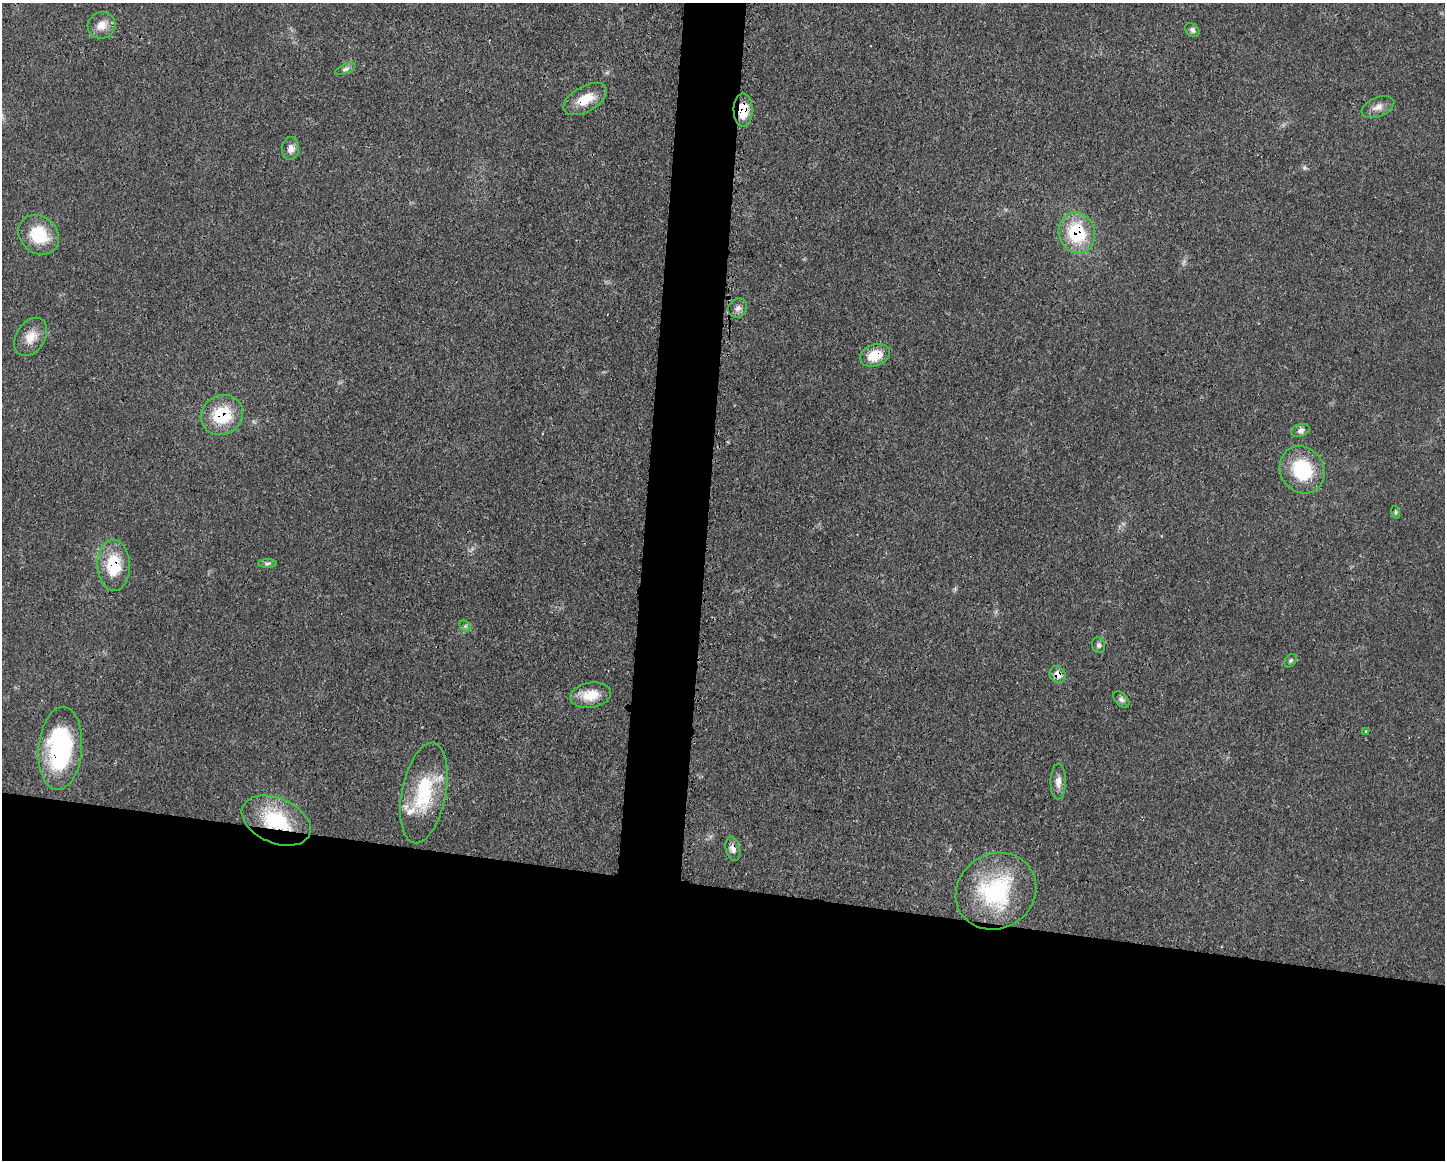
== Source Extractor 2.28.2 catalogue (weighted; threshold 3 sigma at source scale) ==
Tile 11 of 3 x 4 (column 2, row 4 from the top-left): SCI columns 1557-2999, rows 8-1165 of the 4674 x 4642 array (HDU 1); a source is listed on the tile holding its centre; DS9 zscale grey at full resolution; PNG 1447 x 1162 px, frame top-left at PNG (2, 3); each listed source drawn as its Kron ellipse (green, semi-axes under 4 px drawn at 4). Shown black and unused: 27% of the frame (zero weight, under 3 of 4 exposures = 1% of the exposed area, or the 3 px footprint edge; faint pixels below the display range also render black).
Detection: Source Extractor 2.28.2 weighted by HDU 2 'WHT'; one run over the whole footprint, this tile lists its part. Background 0.021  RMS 0.0023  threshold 0.0102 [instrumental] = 3 sigma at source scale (4.5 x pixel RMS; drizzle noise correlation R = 1.50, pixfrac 1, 0.05/0.05 arcsec/px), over >= 5 px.
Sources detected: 32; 1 inside a brighter listed object's ellipse — not listed separately; the other 31 listed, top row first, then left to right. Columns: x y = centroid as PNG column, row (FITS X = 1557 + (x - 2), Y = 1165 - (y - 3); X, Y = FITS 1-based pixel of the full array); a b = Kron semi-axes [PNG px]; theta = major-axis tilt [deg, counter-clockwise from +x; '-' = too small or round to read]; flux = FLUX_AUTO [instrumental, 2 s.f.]
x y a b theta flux
101 25 14 13 - 2.5
1192 30 8 6 -42 0.67
346 69 11 4 24 0.68
585 99 24 12 29 4.6
1378 107 17 9 23 1.7
743 110 16 9 -89 4.9
291 148 11 8 86 1.5
1077 233 21 18 -70 13
39 235 22 18 -41 8.3
738 308 10 9 - 1.2
31 337 21 14 57 3.3
875 355 15 10 20 4.9
222 415 22 19 29 9.5
1300 430 9 6 17 0.83
1302 470 24 21 -56 13
1395 512 6 4 -72 0.35
267 563 9 4 1 0.58
114 565 26 16 -88 9
465 626 6 5 - 0.4
1099 645 8 6 -74 0.64
1291 661 7 5 55 0.46
1058 675 9 7 -55 2.2
590 695 21 12 9 4.2
1121 700 10 6 -46 0.7
1366 731 3 3 - 1.4
60 748 42 22 85 28
1058 781 18 7 89 1.7
424 793 51 22 79 14
276 821 36 22 -23 15
733 849 12 7 -75 1.2
996 891 41 37 32 25
Overlapping masked pixels (flux is a lower limit): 10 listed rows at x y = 585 99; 743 110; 1077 233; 875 355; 222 415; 114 565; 1058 675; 60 748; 276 821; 733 849